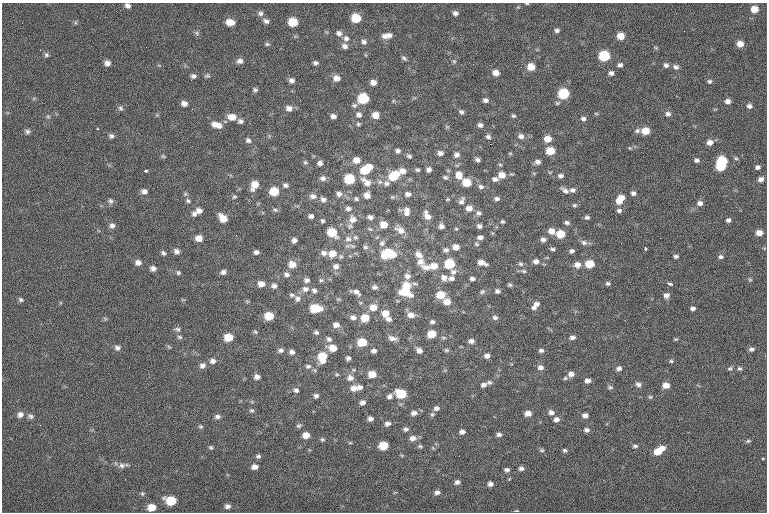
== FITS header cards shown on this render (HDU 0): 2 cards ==
NAXIS1  =                  765
NAXIS2  =                  510

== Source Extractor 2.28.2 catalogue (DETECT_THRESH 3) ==
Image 765 x 510 px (HDU 0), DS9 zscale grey, 1 PNG px = 1 image px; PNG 769 x 514 px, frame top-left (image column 1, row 510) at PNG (2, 3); no overlay
Background -1.07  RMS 9.2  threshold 27.7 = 3 sigma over >= 5 px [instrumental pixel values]
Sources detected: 359; all 359 listed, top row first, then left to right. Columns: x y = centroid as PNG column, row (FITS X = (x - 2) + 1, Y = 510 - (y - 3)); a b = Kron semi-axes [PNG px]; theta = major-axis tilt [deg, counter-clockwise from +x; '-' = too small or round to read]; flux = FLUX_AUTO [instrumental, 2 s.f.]
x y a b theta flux
527 4 4 3 - 520
127 6 6 5 - 2000
754 9 6 6 - 6500
260 13 7 7 - 1900
455 13 6 5 - 2000
356 18 7 6 - 16000
266 21 8 5 -28 2100
230 22 8 6 -7 6400
293 22 7 6 - 16000
557 30 5 4 - 1500
684 31 2 2 - 230
197 33 7 5 -38 1200
339 33 8 6 -30 2300
389 35 8 7 - 2600
384 36 8 7 - 2700
620 36 6 6 - 6900
346 38 9 8 - 2900
364 42 7 6 - 2000
267 44 7 5 0 1000
740 44 6 5 - 5100
344 46 8 7 - 2400
656 48 6 3 -19 650
40 50 3 2 - 550
46 55 6 6 - 1300
604 56 7 6 - 32000
404 58 7 4 -38 1200
240 61 8 7 - 2400
454 61 6 5 - 910
107 63 6 6 - 2900
315 63 6 4 -14 1500
620 65 5 5 - 1800
666 65 6 5 - 1800
531 67 7 6 - 8000
676 67 8 6 -18 2000
496 73 7 6 - 4000
611 73 5 5 - 2000
193 76 6 5 - 1800
207 76 6 5 - 1100
337 78 7 7 - 3900
291 80 6 5 - 2100
709 81 6 5 - 1300
373 82 6 5 - 3600
255 90 6 5 - 1200
563 94 7 6 - 32000
363 99 7 7 - 28000
485 100 6 5 - 1900
727 101 6 5 - 2600
184 103 7 5 -22 3000
354 105 7 6 - 1400
749 106 6 5 - 2000
121 108 7 6 - 1400
289 108 8 6 -9 3200
461 112 6 5 - 1400
668 114 7 6 - 2100
359 115 8 7 - 2200
376 115 6 6 - 6700
48 116 6 5 - 960
333 116 5 4 - 2400
513 116 6 5 - 1100
232 117 10 7 -9 6200
583 119 7 5 -21 1900
240 121 7 5 -25 1800
214 124 9 8 - 3500
358 124 5 5 - 950
480 125 6 5 - 2000
219 126 8 7 - 3100
447 127 6 4 -1 710
27 131 7 6 - 1500
637 131 7 6 - 1600
645 131 7 6 - 8700
111 136 7 6 - 1600
521 136 7 6 - 2600
488 137 8 5 -40 1800
547 139 7 6 - 6500
248 140 6 5 - 1700
710 142 7 6 - 3500
490 144 2 2 - 3600
630 148 5 5 - 720
398 151 5 5 - 1700
550 151 7 6 - 12000
440 153 6 5 - 2400
457 155 6 6 - 2300
163 156 6 4 -43 870
409 156 6 5 - 1200
736 158 5 4 - 850
356 160 8 7 - 5100
477 160 5 4 - 1700
696 160 6 5 - 1600
722 161 7 6 - 27000
305 162 6 5 - 1000
538 162 7 5 -15 2300
320 163 5 4 - 2100
500 165 5 4 - 780
369 167 7 5 -14 4800
720 167 7 5 -9 18000
758 167 5 4 - 1600
429 169 5 5 - 2100
365 170 9 7 9 13000
417 170 6 5 - 1100
145 171 4 3 - 1300
403 171 8 7 - 3900
459 175 11 9 -68 6100
502 175 8 7 - 5300
393 176 11 8 33 17000
560 176 6 5 - 1800
445 177 7 6 - 1400
323 178 8 6 3 2300
349 179 7 6 - 24000
495 179 8 6 0 2100
761 179 5 4 - 2400
366 182 16 8 -42 5500
380 182 7 6 - 1800
386 183 7 6 - 1900
466 183 7 6 - 14000
254 185 9 6 61 7000
285 185 7 5 -20 1800
481 187 7 6 - 1900
565 190 10 5 -37 2400
572 190 7 5 -2 1900
144 191 8 6 -3 2400
274 191 7 6 - 13000
633 193 6 5 - 1900
339 194 7 6 - 2400
408 194 8 6 -4 2400
367 195 7 7 - 4200
313 196 10 7 -11 2700
234 197 6 5 - 1000
392 197 6 5 - 1000
621 198 8 7 - 5800
323 199 8 6 -29 2300
356 199 6 5 - 1200
448 199 5 4 - 710
497 199 6 5 - 1700
110 201 8 7 - 1700
188 201 6 5 - 1200
462 201 11 6 59 2300
619 201 7 5 -34 3500
700 203 7 6 - 2300
574 205 6 4 -14 970
348 208 8 7 - 2200
469 208 8 7 - 4000
199 210 7 6 - 2900
275 210 6 5 - 1100
407 210 9 6 2 2700
619 211 6 5 - 1500
406 213 9 8 - 3000
479 213 7 6 - 1700
194 214 7 6 - 1900
311 216 5 4 - 1700
427 216 12 7 -61 4600
370 217 7 5 -21 2200
587 217 6 5 - 1400
223 218 9 6 -46 6900
353 219 11 10 - 4700
728 220 4 4 - 1700
322 221 5 5 - 1000
503 222 4 3 - 830
567 223 6 5 - 1500
383 224 7 7 - 7400
112 225 7 7 - 2300
441 226 6 6 - 2400
479 226 5 5 - 2000
370 229 8 4 -35 980
456 229 5 4 - 680
400 230 14 8 -34 5300
551 231 8 7 - 4300
332 232 8 6 -35 16000
759 233 5 5 - 4700
560 234 6 6 - 12000
236 235 3 2 - 570
355 237 7 6 - 1500
480 237 6 5 - 2300
199 238 7 6 - 4800
660 238 2 2 - 520
348 239 9 7 -3 3000
294 240 5 5 - 2200
543 240 6 5 - 2200
584 242 9 7 -17 1900
382 243 9 8 - 2500
476 244 6 4 -27 810
352 246 10 4 -22 1500
365 247 7 5 -4 1500
456 247 6 5 - 4600
645 248 4 2 - 900
552 249 6 4 -1 1200
446 250 8 6 -2 1800
176 251 7 6 - 2200
572 251 5 4 - 1500
256 252 5 4 - 1700
163 253 6 4 -46 1300
324 253 7 6 - 2600
332 254 9 8 - 7100
388 254 11 8 3 29000
419 255 10 7 -41 4500
358 256 2 2 - 530
676 256 5 4 - 1300
721 257 6 5 - 1300
420 261 11 10 - 4600
536 261 7 6 - 2800
138 262 7 6 - 2800
482 263 8 5 -16 4700
292 264 8 7 - 5600
450 264 7 6 - 22000
516 264 3 2 - 1100
521 264 6 5 - 1300
589 264 6 6 - 14000
577 265 7 7 - 3900
336 266 8 8 - 2800
434 266 9 7 3 6600
427 267 14 8 -6 4900
647 267 2 2 - 560
153 268 6 5 - 2400
524 271 7 5 -16 1200
223 272 6 5 - 2100
453 272 9 8 - 2500
178 273 6 5 - 1100
286 274 7 6 - 2100
407 276 8 7 - 3000
444 277 9 8 - 3200
451 278 7 5 6 2200
472 279 6 4 -4 1900
306 280 6 5 - 2100
321 280 6 5 - 1100
750 280 6 4 -1 760
608 283 5 4 - 1100
261 284 7 6 - 4500
670 284 5 3 - 1500
407 285 9 7 -8 9300
510 285 5 4 - 1100
274 286 7 6 - 2300
374 287 6 5 - 1900
305 289 9 8 - 3100
314 291 7 6 - 1800
497 291 5 5 - 1600
356 292 11 5 -26 3000
405 292 11 7 -18 16000
482 292 7 6 - 1300
292 295 7 5 0 1400
441 295 8 6 -5 11000
666 295 6 6 - 2700
297 299 9 8 - 2800
338 299 6 3 -17 770
21 300 7 5 -34 1400
247 301 6 4 -18 770
447 302 7 6 - 5700
536 304 8 6 17 2300
373 307 9 8 - 6200
534 307 7 5 -8 1700
315 308 9 6 -1 18000
693 308 5 4 - 1900
385 313 7 7 - 6900
411 315 8 6 -8 4500
269 316 7 6 - 14000
353 317 8 6 -4 2500
495 317 7 6 - 1700
365 318 7 6 - 11000
105 319 6 4 -55 810
388 319 6 5 - 2400
432 322 6 4 -3 1600
336 325 7 6 - 3100
177 329 8 6 -9 1500
255 332 6 5 - 1000
316 332 6 5 - 1400
432 334 6 5 - 12000
180 337 7 5 -3 1100
228 337 7 6 - 11000
572 337 6 5 - 1900
392 338 10 5 -12 2800
329 339 7 6 - 1900
675 339 6 4 17 710
471 341 6 4 2 2500
362 342 7 6 - 15000
117 348 7 6 - 2000
333 348 8 6 -11 7600
751 349 6 5 - 1800
281 350 8 6 8 2000
419 350 6 5 - 2900
446 350 7 5 -13 1100
541 350 6 5 - 1600
374 351 5 4 - 2000
292 352 6 5 - 2300
487 356 6 5 - 2600
322 357 10 8 87 14000
348 358 5 4 - 1700
213 361 7 7 - 2500
671 361 6 4 -2 960
202 365 8 7 - 2600
308 366 8 6 -1 1700
540 367 7 6 - 2400
619 368 6 5 - 2100
730 368 6 5 - 1100
739 368 6 5 - 1200
337 374 5 4 - 780
372 374 6 5 - 8100
571 374 7 6 - 3300
257 377 6 5 - 2600
350 378 9 8 - 3200
565 378 6 4 43 940
587 381 6 4 1 2700
489 382 7 5 -6 1300
638 384 8 6 -30 2000
483 385 8 6 14 2100
666 385 7 6 - 4900
360 387 7 6 - 2300
610 387 7 5 -10 1200
354 388 9 7 0 4100
296 390 7 6 - 2000
687 393 2 2 - 390
401 394 8 6 -20 20000
316 396 6 5 - 1800
390 396 7 5 32 2200
650 397 5 4 - 840
362 402 5 4 - 2300
436 408 7 6 - 2100
252 410 6 5 - 1100
551 412 7 6 - 2400
414 413 8 6 8 2600
528 413 6 5 - 4100
432 414 6 6 - 1200
20 415 8 7 - 2800
585 415 6 5 - 2700
31 416 8 6 -19 1700
217 416 7 5 1 1800
370 419 5 5 - 2200
556 419 7 6 - 2600
387 424 7 5 11 2200
40 425 2 2 - 320
299 425 7 5 25 1200
201 426 5 5 - 920
406 429 6 5 - 1600
587 430 7 5 -3 2000
462 432 5 4 - 2200
499 434 6 5 - 1800
306 435 6 5 - 5800
413 438 8 6 10 3500
322 439 6 5 - 1000
748 441 6 4 1 1000
350 443 5 3 - 650
383 445 7 6 - 14000
420 446 7 5 11 1000
635 446 6 4 0 1300
211 448 6 4 -54 910
662 448 7 5 -13 3800
542 450 6 5 - 1000
565 450 5 5 - 1100
658 452 7 6 - 8800
258 456 5 5 - 1300
122 465 9 7 -6 2500
255 467 6 5 - 3300
521 468 6 5 - 2000
507 470 5 4 - 1700
457 482 6 5 - 2000
490 484 6 5 - 2200
437 492 6 5 - 2200
142 494 6 5 - 1000
171 501 8 6 -11 19000
227 506 6 5 - 2000
152 507 7 6 - 7900
516 511 5 3 - 550
At the frame edge (FLAGS 8, measured only in part): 2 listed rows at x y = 527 4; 127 6